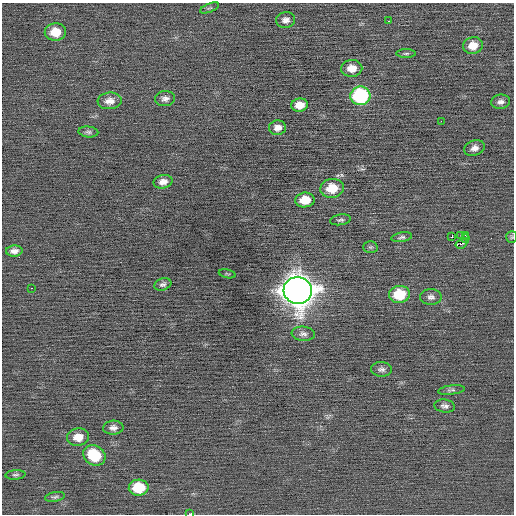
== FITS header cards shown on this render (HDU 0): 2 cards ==
NAXIS1  =                  512 / Axis length
NAXIS2  =                  512 / Axis length

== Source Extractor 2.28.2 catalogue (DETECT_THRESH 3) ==
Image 512 x 512 px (HDU 0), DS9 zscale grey, 1 PNG px = 1 image px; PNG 516 x 516 px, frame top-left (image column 1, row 512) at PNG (2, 3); each listed source drawn as its Kron ellipse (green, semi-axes under 4 px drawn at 4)
Background -0.0246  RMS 0.74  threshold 2.23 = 3 sigma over >= 5 px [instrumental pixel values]
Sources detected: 46; all 46 listed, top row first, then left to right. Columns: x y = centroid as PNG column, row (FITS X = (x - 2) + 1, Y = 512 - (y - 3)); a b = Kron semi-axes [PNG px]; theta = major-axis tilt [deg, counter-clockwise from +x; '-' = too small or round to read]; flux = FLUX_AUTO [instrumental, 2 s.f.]
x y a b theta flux
210 8 10 4 22 89
286 20 9 8 - 240
389 21 2 2 - 36
55 32 10 8 4 830
473 46 10 8 13 650
406 53 10 4 0 92
352 68 10 8 2 540
360 96 10 9 - 5500
165 99 10 7 6 220
110 101 12 8 5 380
501 102 9 7 8 200
299 105 8 6 13 540
441 121 2 2 - 150
278 128 8 7 - 310
88 132 10 5 -6 130
474 148 10 7 19 270
163 182 9 6 12 300
332 188 12 9 8 1000
305 200 9 7 8 870
340 220 10 5 9 120
465 235 3 2 - 230
452 236 3 2 - 39
461 236 3 2 - 62
402 237 10 4 9 120
512 237 6 5 - 74
465 239 4 3 - 45
461 244 6 3 29 300
370 247 7 6 - 100
14 251 8 5 3 250
227 274 9 2 -11 46
163 284 9 6 18 150
32 288 3 2 - 110
298 290 14 13 - 84000
399 294 10 8 5 1800
431 297 11 8 1 210
303 334 11 7 -6 210
381 369 10 7 -2 180
451 390 13 4 7 130
445 406 10 6 -8 190
113 428 10 7 4 230
78 437 11 8 9 640
94 455 11 9 -31 2100
15 475 10 5 3 110
139 488 10 8 3 1800
55 497 10 4 10 110
190 514 3 2 - 2200
At the frame edge (FLAGS 8, measured only in part): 2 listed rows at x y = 512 237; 190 514